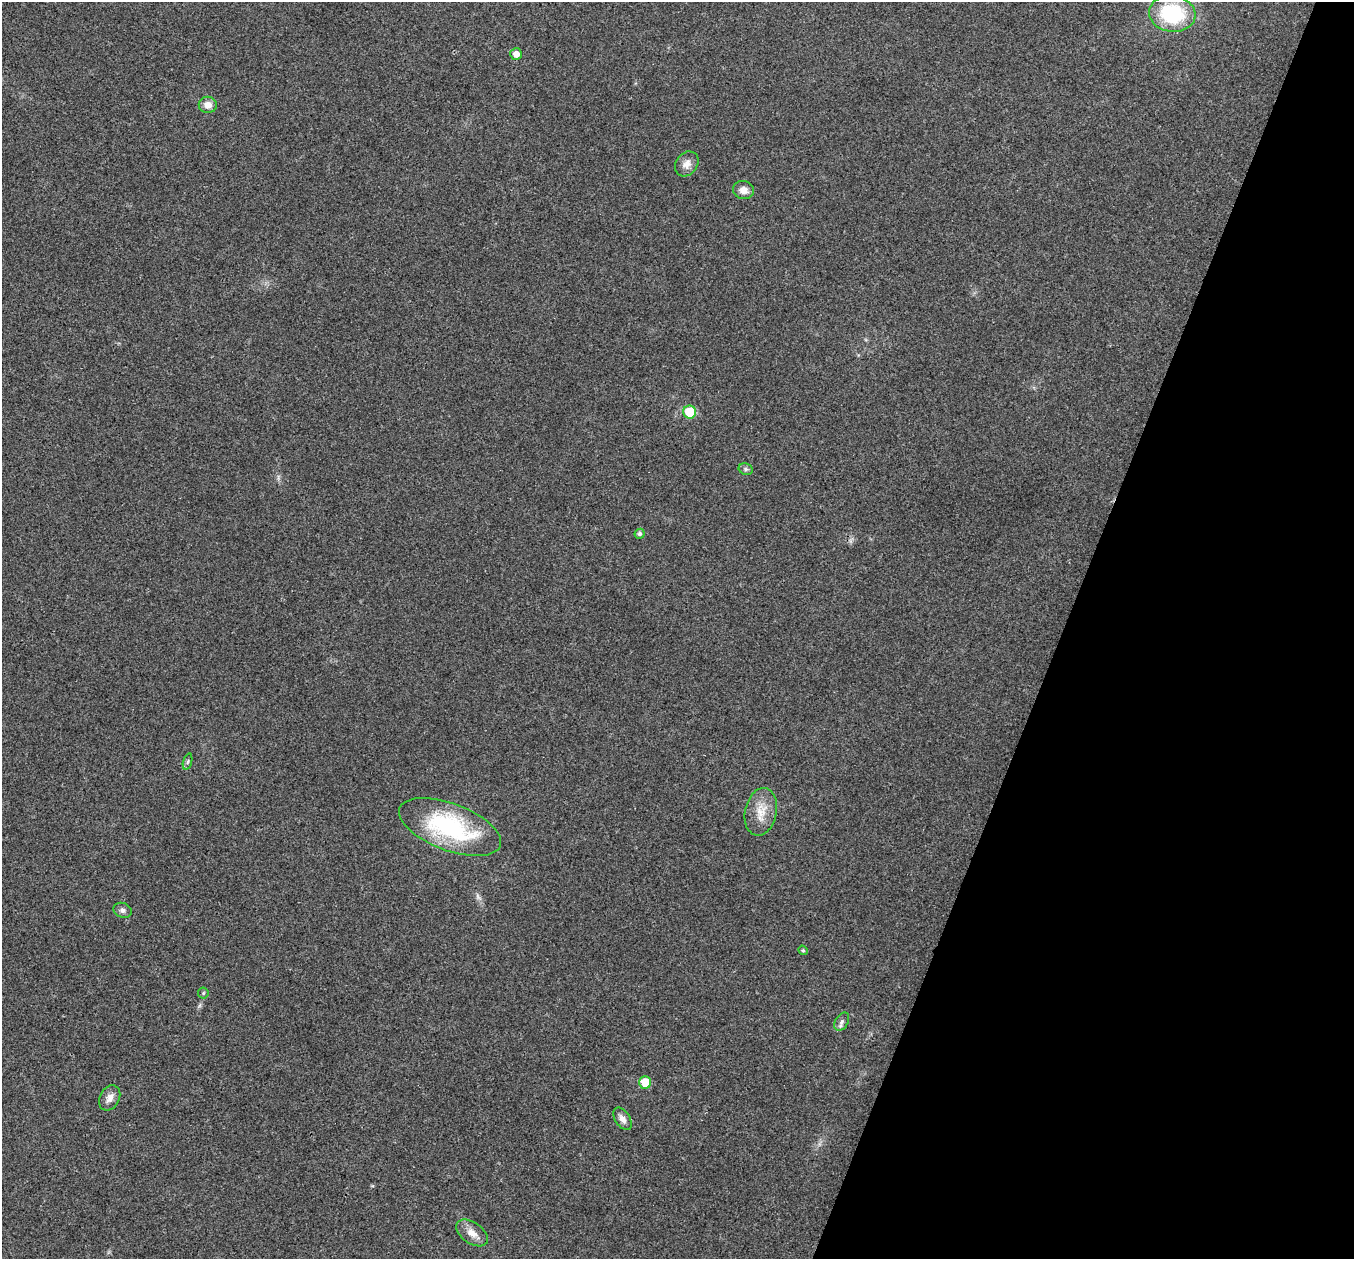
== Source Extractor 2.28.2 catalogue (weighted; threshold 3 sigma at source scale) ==
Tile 8 of 4 x 4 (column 4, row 2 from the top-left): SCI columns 4060-5411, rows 2651-3907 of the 5417 x 5431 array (HDU 1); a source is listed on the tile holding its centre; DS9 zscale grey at full resolution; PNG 1356 x 1261 px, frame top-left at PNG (2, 2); each listed source drawn as its Kron ellipse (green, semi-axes under 4 px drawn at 4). Shown black and unused: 21% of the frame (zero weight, under 3 of 4 exposures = <1% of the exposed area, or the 3 px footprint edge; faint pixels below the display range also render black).
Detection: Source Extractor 2.28.2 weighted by HDU 2 'WHT'; one run over the whole footprint, this tile lists its part. Background 0.0223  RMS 0.0052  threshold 0.0234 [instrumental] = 3 sigma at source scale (4.5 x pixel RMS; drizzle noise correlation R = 1.50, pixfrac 1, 0.05/0.05 arcsec/px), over >= 5 px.
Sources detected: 19; all 19 listed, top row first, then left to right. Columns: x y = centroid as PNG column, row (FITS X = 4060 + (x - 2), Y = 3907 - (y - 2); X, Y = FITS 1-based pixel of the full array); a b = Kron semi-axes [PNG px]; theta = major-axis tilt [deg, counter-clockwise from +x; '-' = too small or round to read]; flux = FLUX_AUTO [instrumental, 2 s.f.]
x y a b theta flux
1172 14 23 18 -8 38
516 54 6 6 - 3.5
208 105 9 8 - 4.5
687 164 13 10 51 4
743 190 10 9 - 4
690 412 6 6 - 18
746 469 7 5 -21 1.1
640 534 5 5 - 1.3
188 762 8 3 71 0.9
761 812 24 15 78 9.5
450 827 54 23 -21 62
123 910 9 7 -21 1.7
803 950 5 4 - 0.72
203 993 5 5 - 0.71
842 1022 10 6 60 1.8
645 1082 6 6 - 9.6
110 1098 13 9 61 3.8
623 1119 12 7 -56 3
472 1233 18 10 -35 5